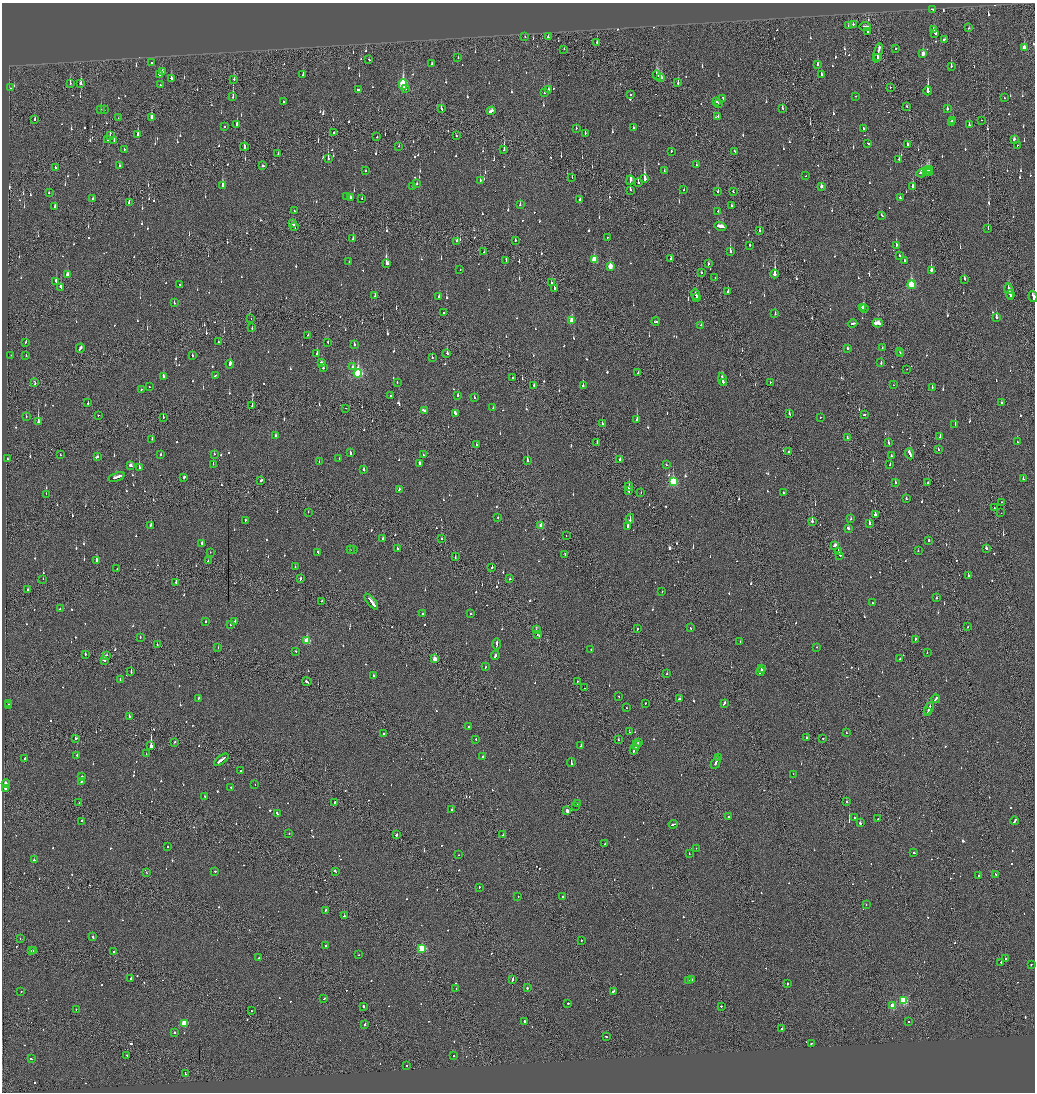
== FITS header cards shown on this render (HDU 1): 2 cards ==
NAXIS1  =                 2065
NAXIS2  =                 2180

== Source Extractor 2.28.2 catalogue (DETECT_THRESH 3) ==
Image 2065 x 2180 px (HDU 1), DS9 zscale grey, zoomed out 1/2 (1 PNG px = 2 x 2 image px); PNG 1037 x 1094 px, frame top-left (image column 1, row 2179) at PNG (2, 3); each listed source drawn as its Kron ellipse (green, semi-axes under 4 px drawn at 4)
Background -0.127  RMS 0.073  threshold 0.22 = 3 sigma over >= 5 px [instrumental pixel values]
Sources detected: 1177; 50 cannot appear on this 1/2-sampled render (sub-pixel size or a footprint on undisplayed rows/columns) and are neither listed nor drawn; of the other 1127, the 500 brightest by FLUX_AUTO listed and drawn (627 fainter detections omitted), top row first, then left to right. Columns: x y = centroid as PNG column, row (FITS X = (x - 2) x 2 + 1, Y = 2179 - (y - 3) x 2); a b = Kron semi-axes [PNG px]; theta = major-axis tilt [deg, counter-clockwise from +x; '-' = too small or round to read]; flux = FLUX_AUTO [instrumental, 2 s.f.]
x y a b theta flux
932 10 3 2 - 92
853 24 2 2 - 600
849 25 2 2 - 320
865 26 5 2 - 690
969 28 2 2 - 58
934 30 3 3 - 77
868 31 2 2 - 280
935 33 3 2 - 110
525 36 2 1 - 61
548 37 3 2 - 56
944 39 2 2 - 97
597 42 3 1 - 92
1024 48 4 2 - 130
564 49 2 1 - 68
895 49 2 2 - 57
878 53 10 1 77 500
923 54 3 2 - 140
458 58 2 2 - 82
877 58 4 1 - 190
369 59 2 2 - 99
151 62 2 2 - 55
432 64 3 2 - 56
818 64 3 2 - 83
951 66 4 2 - 250
162 71 3 2 - 150
821 74 3 2 - 60
159 75 4 2 - 110
303 75 2 2 - 62
657 75 5 4 - 260
661 77 4 2 - 150
171 79 3 2 - 160
234 79 2 1 - 140
70 83 3 1 - 59
678 83 3 2 - 130
81 84 3 2 - 220
160 85 2 2 - 77
403 85 5 3 - 1100
890 87 2 2 - 70
10 88 2 2 - 55
406 89 2 2 - 85
358 90 2 2 - 170
548 90 2 2 - 200
928 91 4 2 - 1300
544 92 2 2 - 330
630 95 2 2 - 63
855 96 2 2 - 66
233 97 3 1 - 240
723 98 3 2 - 140
1005 98 2 2 - 52
284 102 2 2 - 49
717 102 2 2 - 55
718 104 2 2 - 74
907 106 2 1 - 110
782 108 3 2 - 52
101 109 3 2 - 77
441 109 4 2 - 120
947 109 2 2 - 440
104 110 2 1 - 170
491 111 4 2 - 140
152 117 3 2 - 94
718 117 2 2 - 170
118 118 2 1 - 67
35 119 3 2 - 52
981 120 2 1 - 50
953 121 4 2 - 110
951 123 2 2 - 64
237 124 3 2 - 170
969 125 3 2 - 110
224 127 2 2 - 63
576 128 2 2 - 77
633 128 3 2 - 53
863 128 2 2 - 78
334 133 2 1 - 61
585 133 3 2 - 76
138 135 4 2 - 170
110 136 3 1 - 99
456 136 2 1 - 53
377 137 2 2 - 75
107 139 2 1 - 130
1014 139 3 2 - 86
114 141 4 1 - 180
868 143 2 2 - 94
907 144 2 2 - 82
1017 145 2 2 - 140
399 146 2 1 - 88
244 147 4 2 - 220
124 149 2 2 - 96
504 150 3 2 - 290
671 151 2 2 - 78
734 151 2 2 - 59
278 154 2 2 - 88
328 158 4 2 - 150
899 159 3 2 - 97
696 165 2 2 - 84
119 166 3 2 - 53
263 166 3 2 - 83
55 168 2 2 - 65
929 170 3 2 - 150
366 171 2 2 - 110
664 171 2 2 - 59
927 171 5 3 - 300
921 173 5 3 - 200
929 173 2 1 - 89
806 176 2 2 - 52
572 177 2 1 - 67
644 179 4 2 - 990
630 180 5 2 - 210
480 181 3 2 - 92
638 182 2 2 - 250
417 184 2 2 - 57
223 185 4 2 - 180
412 186 2 2 - 48
821 186 3 2 - 84
913 187 3 2 - 130
684 189 2 2 - 60
630 190 3 1 - 280
718 192 3 2 - 81
733 192 2 1 - 83
49 193 2 2 - 51
347 197 2 2 - 110
350 197 3 2 - 100
900 197 2 2 - 150
362 198 2 1 - 86
93 199 3 2 - 93
580 199 2 2 - 63
129 203 3 2 - 120
520 205 3 2 - 87
731 205 2 2 - 61
55 206 3 2 - 97
294 211 2 2 - 53
718 211 2 2 - 64
882 215 3 2 - 84
293 224 4 2 - 150
720 226 6 2 -14 340
295 227 4 2 - 130
988 229 3 1 - 49
759 231 2 2 - 48
607 237 2 2 - 52
353 239 3 2 - 99
515 240 2 2 - 110
457 241 2 2 - 54
750 245 2 2 - 89
896 245 3 2 - 190
730 251 3 2 - 320
484 252 3 2 - 51
899 255 2 2 - 54
671 259 3 1 - 69
594 260 4 3 - 370
506 261 2 1 - 54
905 261 2 2 - 53
349 262 2 2 - 81
386 264 3 3 - 250
709 264 3 2 - 81
610 266 3 3 - 300
460 269 2 2 - 56
931 270 3 2 - 810
701 273 2 2 - 53
775 274 4 2 - 870
67 275 3 2 - 250
715 277 2 2 - 66
964 279 3 2 - 170
56 281 3 2 - 660
551 283 3 2 - 140
180 284 2 2 - 63
911 285 4 3 - 880
61 287 4 2 - 460
554 288 3 2 - 150
1008 289 5 2 - 150
728 291 3 2 - 60
1009 292 8 1 -75 210
696 294 6 2 -75 170
1010 294 4 2 - 190
375 296 2 2 - 81
1033 296 6 2 -73 220
439 297 3 2 - 120
697 297 3 1 - 72
174 303 2 2 - 54
862 308 2 2 - 130
864 308 4 2 - 110
444 312 2 2 - 100
775 314 2 2 - 72
996 317 3 2 - 250
251 319 2 1 - 93
572 321 3 3 - 340
656 321 4 2 - 110
853 323 5 2 - 170
878 323 5 2 - 360
701 325 2 2 - 140
252 328 2 1 - 97
308 335 2 2 - 53
26 342 2 2 - 55
218 342 2 2 - 93
328 342 2 2 - 67
354 344 3 2 - 130
882 347 2 2 - 58
80 348 5 2 - 120
848 348 2 2 - 240
900 352 3 1 - 93
447 353 3 2 - 130
317 354 3 2 - 130
900 354 2 2 - 95
11 355 2 2 - 55
26 356 2 2 - 49
192 356 3 2 - 63
432 357 2 2 - 62
321 362 2 2 - 86
881 363 2 2 - 150
230 364 4 2 - 170
353 367 3 3 - 78
323 368 2 2 - 180
907 369 2 1 - 57
358 373 4 3 - 1700
638 373 2 2 - 61
215 375 3 2 - 80
163 377 3 2 - 340
512 377 2 1 - 58
722 379 6 2 -80 250
397 382 2 2 - 64
723 382 2 2 - 98
770 382 2 2 - 50
35 383 3 2 - 130
534 385 2 2 - 100
893 385 2 1 - 56
583 386 2 2 - 270
150 387 2 2 - 52
932 387 2 2 - 64
141 389 2 2 - 67
458 395 2 2 - 97
391 396 2 2 - 120
474 397 2 2 - 55
88 403 3 2 - 90
1001 403 2 2 - 61
252 405 2 1 - 260
345 408 2 1 - 55
493 408 2 2 - 74
424 410 4 2 - 190
455 413 4 2 - 220
789 414 3 2 - 68
98 415 2 2 - 74
864 415 2 1 - 120
26 417 2 2 - 74
163 417 2 1 - 66
820 417 2 2 - 81
637 419 3 2 - 400
38 422 3 2 - 1100
602 424 2 2 - 80
955 425 2 2 - 290
276 435 2 2 - 84
847 437 3 2 - 76
940 437 2 2 - 86
152 439 2 2 - 84
597 442 2 2 - 100
1017 442 2 2 - 48
888 443 3 2 - 110
476 445 2 2 - 58
938 449 2 2 - 77
789 452 2 2 - 81
350 453 3 2 - 100
214 454 2 2 - 53
910 454 6 2 -67 340
60 455 2 2 - 52
161 455 2 2 - 58
423 455 2 2 - 56
891 456 2 2 - 56
97 457 2 2 - 320
7 459 2 2 - 57
339 459 2 2 - 57
620 459 2 2 - 66
527 461 3 2 - 190
319 462 2 2 - 51
419 463 4 2 - 150
213 464 2 2 - 65
666 465 2 2 - 50
890 465 2 2 - 240
131 466 3 2 - 96
139 468 3 2 - 340
364 469 3 2 - 150
117 477 8 2 19 380
184 477 2 2 - 310
1023 479 2 2 - 190
261 480 3 2 - 180
673 482 4 3 - 1200
895 482 3 2 - 58
928 483 2 2 - 47
629 487 4 2 - 290
399 489 3 2 - 70
629 491 3 2 - 330
641 493 2 1 - 57
783 493 2 2 - 48
46 494 2 1 - 57
906 498 2 2 - 51
1002 502 2 1 - 79
994 508 2 1 - 85
308 512 2 1 - 120
1001 513 2 2 - 83
875 515 2 2 - 390
498 517 2 2 - 56
630 519 4 2 - 170
851 519 2 2 - 110
245 520 2 2 - 75
812 521 3 2 - 260
869 523 4 2 - 300
151 525 2 2 - 93
541 526 3 2 - 190
628 526 4 2 - 290
848 528 3 2 - 110
566 536 2 1 - 47
383 538 2 2 - 64
442 538 2 2 - 52
929 540 2 2 - 560
202 543 2 2 - 62
835 545 4 2 - 170
986 548 3 2 - 100
397 549 2 1 - 210
350 550 2 1 - 66
353 550 2 2 - 69
918 551 2 2 - 48
210 552 2 2 - 49
318 552 3 2 - 120
838 552 2 2 - 370
565 554 3 1 - 63
840 555 3 2 - 230
455 557 2 1 - 66
97 560 3 2 - 280
208 561 2 2 - 84
295 567 2 2 - 48
492 567 2 2 - 130
117 569 2 2 - 55
968 576 2 2 - 150
301 578 3 2 - 160
43 579 2 1 - 51
510 579 2 2 - 56
176 582 3 2 - 370
28 590 2 2 - 60
662 592 2 2 - 60
936 598 2 2 - 82
321 601 2 1 - 83
371 602 9 2 -52 520
872 603 2 2 - 49
60 609 3 2 - 87
423 614 2 2 - 170
471 614 2 2 - 66
205 621 2 2 - 140
235 621 2 2 - 180
230 625 2 2 - 53
968 626 2 2 - 76
690 628 2 2 - 80
536 629 2 2 - 73
637 629 2 2 - 48
537 634 2 2 - 100
140 637 2 2 - 73
916 639 2 1 - 240
307 641 3 3 - 560
740 641 2 2 - 50
497 644 5 2 - 210
157 645 2 1 - 57
218 647 2 2 - 65
817 647 2 2 - 79
591 649 2 2 - 230
295 651 2 2 - 110
927 653 2 2 - 69
85 654 2 2 - 88
106 655 3 2 - 68
495 656 4 2 - 300
434 659 3 2 - 200
900 659 2 2 - 65
104 660 3 2 - 120
485 667 2 2 - 98
762 669 3 2 - 140
761 671 5 2 - 170
131 672 2 1 - 170
667 674 2 2 - 110
373 676 3 2 - 58
120 680 3 2 - 110
577 681 2 1 - 270
307 682 4 2 - 140
585 688 2 1 - 50
619 696 2 2 - 77
198 698 2 2 - 48
679 699 2 2 - 77
936 699 4 2 - 120
645 703 2 2 - 58
724 703 4 2 - 120
8 704 2 2 - 71
8 706 2 2 - 65
626 708 2 2 - 52
929 708 6 2 62 270
928 711 3 1 - 190
129 716 2 2 - 63
469 726 2 2 - 95
629 732 2 1 - 79
383 733 2 2 - 59
846 733 2 2 - 48
806 737 2 2 - 110
823 738 2 1 - 380
75 739 3 2 - 83
476 740 2 2 - 100
618 740 2 1 - 58
175 742 2 1 - 100
638 742 2 2 - 52
637 745 4 2 - 170
151 746 3 2 - 5100
581 746 2 2 - 170
634 749 5 2 - 190
146 754 2 1 - 51
77 755 2 2 - 130
482 757 2 2 - 51
718 758 2 2 - 89
24 759 3 2 - 150
221 760 8 2 37 390
571 763 4 2 - 160
716 763 7 2 62 240
240 771 2 2 - 63
793 774 2 2 - 50
82 777 2 2 - 110
81 781 2 2 - 140
6 784 4 2 - 170
255 785 2 1 - 69
231 787 2 2 - 100
5 789 2 2 - 180
205 796 2 2 - 72
334 802 3 2 - 87
847 802 2 2 - 120
79 803 2 2 - 60
577 803 2 1 - 67
575 806 2 1 - 130
452 810 2 2 - 310
567 811 3 2 - 120
277 813 3 2 - 250
728 816 2 2 - 93
854 817 2 2 - 140
878 819 2 2 - 64
82 821 2 2 - 50
1015 821 4 2 - 100
860 823 2 2 - 400
673 824 4 2 - 140
289 834 2 2 - 50
396 835 3 2 - 170
503 835 2 1 - 53
605 844 2 1 - 96
167 847 2 2 - 61
696 848 2 2 - 48
914 853 2 2 - 100
689 854 2 2 - 64
458 855 2 2 - 55
34 860 2 2 - 270
215 871 2 2 - 70
335 871 3 2 - 98
146 873 2 2 - 60
979 875 2 2 - 180
996 875 3 2 - 130
479 887 2 2 - 53
563 896 2 2 - 79
518 897 2 2 - 48
866 904 2 2 - 66
326 910 3 2 - 130
344 916 2 2 - 190
93 937 3 2 - 94
20 939 2 1 - 160
581 940 2 1 - 55
326 946 2 2 - 89
422 948 3 3 - 900
31 950 2 1 - 57
33 950 2 2 - 92
113 951 2 2 - 170
358 955 2 2 - 64
259 958 2 2 - 210
1005 959 2 2 - 73
1001 962 2 2 - 420
1031 964 2 2 - 70
131 978 2 2 - 430
512 979 4 2 - 180
689 980 2 2 - 150
692 980 2 2 - 380
787 984 2 2 - 310
527 988 2 2 - 370
456 989 2 2 - 120
613 991 3 2 - 340
21 992 2 2 - 59
324 999 3 2 - 82
904 1000 3 3 - 1200
568 1003 2 2 - 220
892 1005 3 3 - 290
363 1006 2 2 - 630
721 1006 2 2 - 150
76 1009 2 2 - 63
251 1011 2 2 - 97
525 1021 3 2 - 74
909 1022 2 2 - 72
184 1023 3 3 - 450
365 1024 3 2 - 120
782 1028 2 1 - 510
174 1032 2 2 - 54
606 1037 2 2 - 74
811 1043 2 2 - 250
127 1055 3 2 - 200
454 1056 2 2 - 130
31 1059 2 2 - 65
406 1066 2 2 - 440
186 1074 3 2 - 92
At the frame edge (FLAGS 8, measured only in part): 1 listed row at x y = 1033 296
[627 fainter detections neither listed nor drawn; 50 sub-pixel or undisplayed-footprint detections neither listed nor drawn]